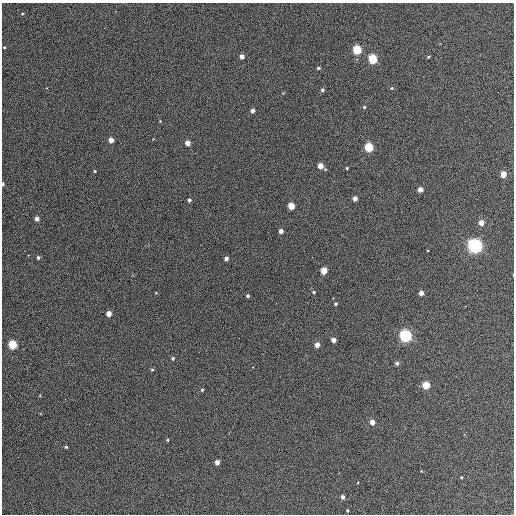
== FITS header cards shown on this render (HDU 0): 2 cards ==
NAXIS1  =                  512 / Axis length
NAXIS2  =                  512 / Axis length

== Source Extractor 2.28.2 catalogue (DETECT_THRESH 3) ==
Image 512 x 512 px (HDU 0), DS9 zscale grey, 1 PNG px = 1 image px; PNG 516 x 516 px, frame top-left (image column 1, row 512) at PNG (2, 3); no overlay
Background 398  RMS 21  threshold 64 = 3 sigma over >= 5 px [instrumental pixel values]
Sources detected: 56; all 56 listed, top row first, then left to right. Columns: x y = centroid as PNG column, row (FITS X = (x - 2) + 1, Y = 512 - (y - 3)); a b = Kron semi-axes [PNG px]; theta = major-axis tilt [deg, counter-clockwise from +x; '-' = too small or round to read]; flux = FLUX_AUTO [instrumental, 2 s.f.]
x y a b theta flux
22 14 4 3 - 1100
4 47 3 3 - 1200
357 50 5 5 - 88000
242 56 4 4 - 9300
428 57 4 3 - 1500
372 59 5 5 - 110000
318 68 3 3 - 2200
392 88 5 4 - 1600
322 90 5 4 - 2300
364 107 4 4 - 1500
252 111 4 4 - 6400
160 121 3 3 - 970
111 140 4 4 - 15000
187 143 4 4 - 12000
369 147 5 4 - 110000
320 166 5 4 - 20000
347 168 3 3 - 1300
95 171 3 3 - 1400
503 174 4 4 - 23000
3 184 4 2 - 3100
420 190 4 4 - 12000
355 199 4 4 - 8700
189 200 4 4 - 3200
291 206 4 4 - 39000
37 219 4 4 - 7300
481 223 4 4 - 15000
281 231 4 4 - 7300
475 246 5 5 - 680000
38 257 4 3 - 2400
312 257 2 2 - 750
226 259 4 4 - 5100
324 270 4 4 - 36000
314 292 4 4 - 1400
421 293 4 4 - 9500
248 296 4 3 - 2300
276 303 2 2 - 740
336 304 3 3 - 2100
466 306 2 2 - 1200
109 314 4 4 - 15000
405 336 5 5 - 430000
333 340 4 4 - 10000
12 345 5 4 - 96000
317 345 4 4 - 13000
173 358 5 5 - 2200
397 363 4 4 - 3800
152 370 5 4 - 1800
426 385 4 4 - 61000
202 390 4 3 - 1800
65 399 2 2 - 660
372 422 4 4 - 15000
167 440 4 3 - 1300
66 447 3 3 - 1500
217 462 4 4 - 9400
461 477 3 2 - 1200
342 497 4 4 - 5000
347 510 3 3 - 1600
At the frame edge (FLAGS 8, measured only in part): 1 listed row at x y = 3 184